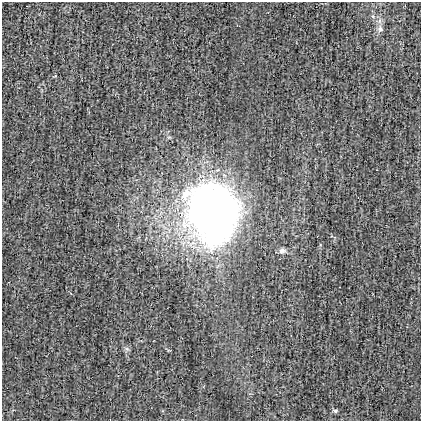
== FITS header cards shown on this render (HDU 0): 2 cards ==
NAXIS1  =                  419
NAXIS2  =                  419

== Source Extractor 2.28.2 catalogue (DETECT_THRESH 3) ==
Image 419 x 419 px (HDU 0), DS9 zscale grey, 1 PNG px = 1 image px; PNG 423 x 423 px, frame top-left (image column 1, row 419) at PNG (2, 2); no overlay
Background 0.00135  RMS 0.03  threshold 0.0897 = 3 sigma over >= 5 px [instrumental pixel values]
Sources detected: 6; all 6 listed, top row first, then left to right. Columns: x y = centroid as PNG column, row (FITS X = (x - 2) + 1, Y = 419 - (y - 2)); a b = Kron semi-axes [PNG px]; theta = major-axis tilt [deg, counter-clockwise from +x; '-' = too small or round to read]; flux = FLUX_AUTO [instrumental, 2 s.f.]
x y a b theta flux
373 16 6 5 - 3.9
380 29 9 7 -33 6.9
211 212 55 46 -79 1200
282 251 10 6 7 6.6
127 349 7 4 -18 3.7
335 411 5 5 - 3.5